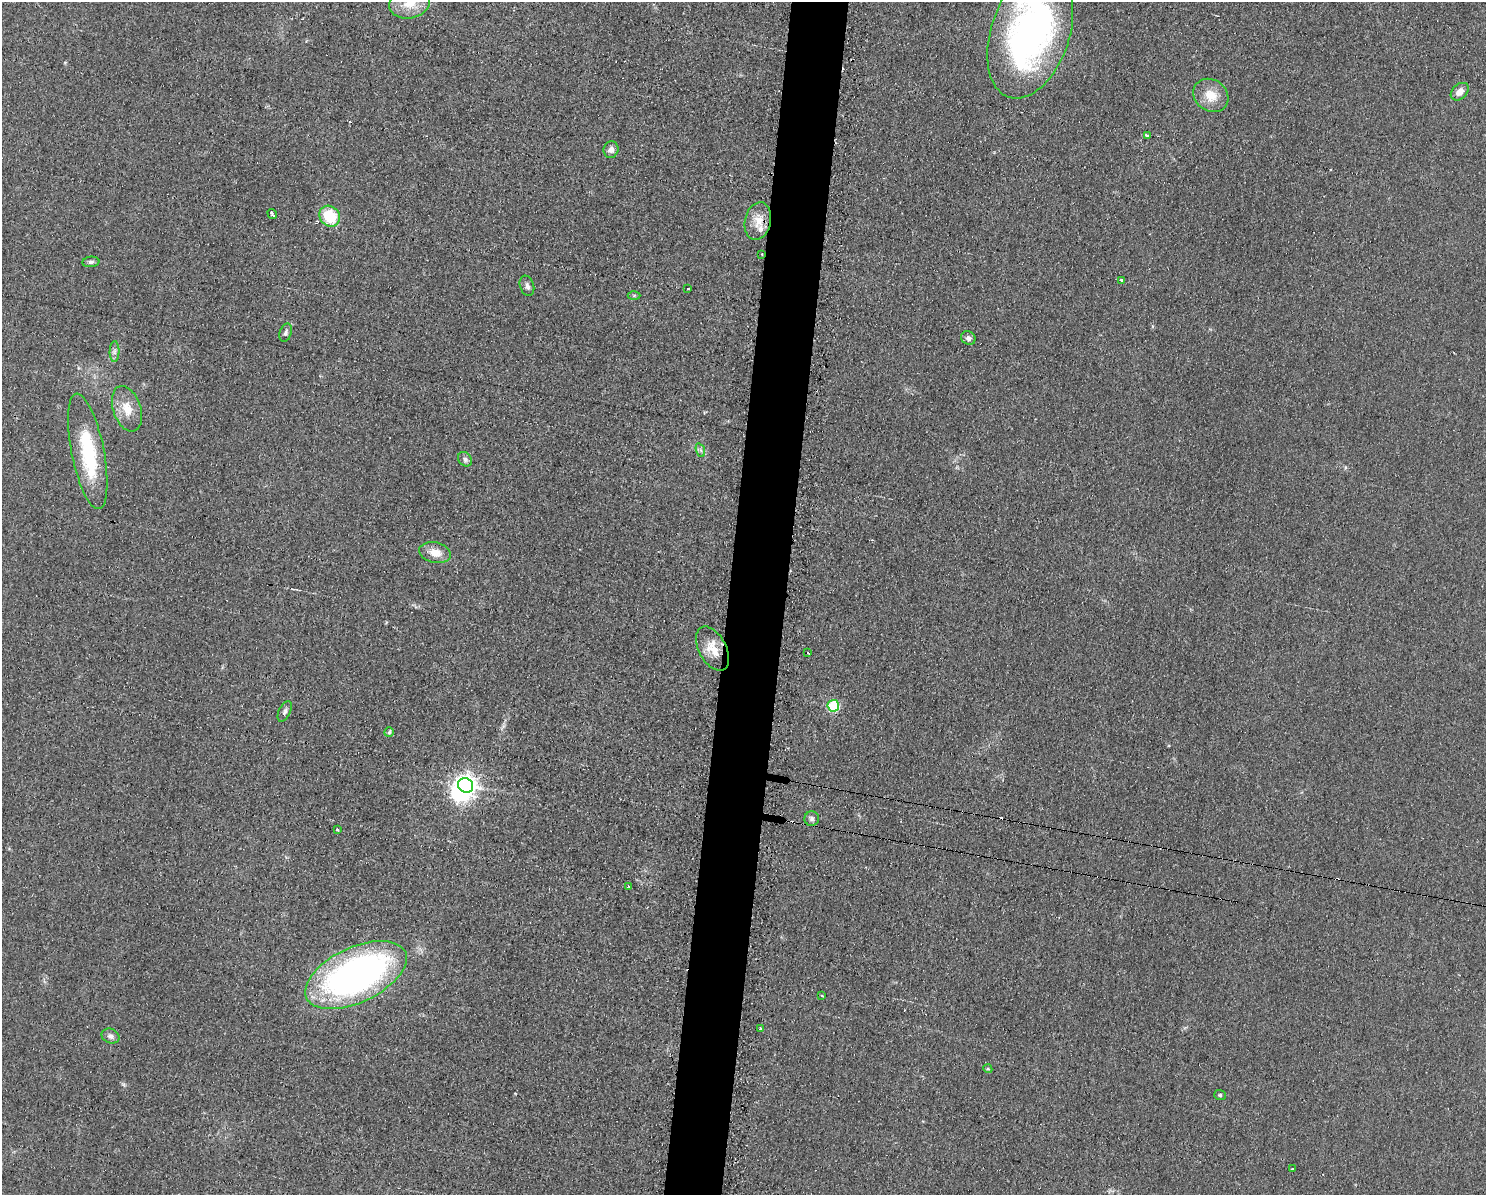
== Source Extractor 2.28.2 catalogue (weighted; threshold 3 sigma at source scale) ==
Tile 8 of 3 x 4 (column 2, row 3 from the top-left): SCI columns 1607-3090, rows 1194-2386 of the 4823 x 4771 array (HDU 1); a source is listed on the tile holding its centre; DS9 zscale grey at full resolution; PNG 1488 x 1197 px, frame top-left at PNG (2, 2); each listed source drawn as its Kron ellipse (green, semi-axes under 4 px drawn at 4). Shown black and unused: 4% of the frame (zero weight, under 2 of 3 exposures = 2% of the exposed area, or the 3 px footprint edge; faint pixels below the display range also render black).
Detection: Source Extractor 2.28.2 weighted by HDU 2 'WHT'; one run over the whole footprint, this tile lists its part. Background 0.0548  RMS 0.0099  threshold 0.0444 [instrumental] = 3 sigma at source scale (4.5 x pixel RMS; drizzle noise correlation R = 1.50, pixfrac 1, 0.05/0.05 arcsec/px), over >= 5 px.
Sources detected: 50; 2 inside a brighter object's white glare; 8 cosmic-ray / hot-pixel residue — neither listed nor drawn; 1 inside a brighter listed object's ellipse — not listed separately; the other 39 listed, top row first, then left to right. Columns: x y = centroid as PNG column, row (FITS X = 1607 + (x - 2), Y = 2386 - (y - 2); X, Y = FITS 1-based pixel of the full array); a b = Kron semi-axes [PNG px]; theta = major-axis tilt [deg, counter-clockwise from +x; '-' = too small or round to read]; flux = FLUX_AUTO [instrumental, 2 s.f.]
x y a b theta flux
410 3 21 15 11 21
1030 33 68 39 71 370
1460 92 10 7 44 7.8
1211 95 18 15 -36 18
1147 135 3 3 - 13
611 150 8 7 - 4.8
272 214 5 3 - 5.4
330 216 11 9 -45 35
758 221 19 13 77 14
762 254 2 2 - 0.7
91 262 8 5 7 2.5
1121 280 3 3 - 7.6
527 286 10 7 -71 3.7
688 289 3 3 - 4.4
634 295 6 4 1 1.4
286 333 9 6 72 2.8
968 338 7 6 - 3.4
114 351 10 5 89 3
127 409 23 14 -72 17
700 450 7 4 -70 2.3
88 451 59 16 -79 71
465 459 8 6 -48 3.4
435 553 16 10 -12 12
713 649 24 13 -61 18
808 653 3 3 - 1.4
833 706 6 5 - 65
285 711 11 6 63 3
389 732 5 4 - 1.8
465 785 8 7 - 570
812 819 7 7 - 2.9
337 830 4 3 - 6.4
629 887 3 3 - 1.1
356 975 54 27 25 420
822 996 3 3 - 4.6
761 1029 4 3 - 1.9
111 1036 9 7 -23 4.3
988 1069 5 3 - 1.1
1220 1095 6 5 - 1.8
1292 1169 3 3 - 2.8
Overlapping masked pixels (flux is a lower limit): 1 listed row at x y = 762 254
Isophote crosses this tile's border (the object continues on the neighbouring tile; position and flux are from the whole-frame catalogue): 2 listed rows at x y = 410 3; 1030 33